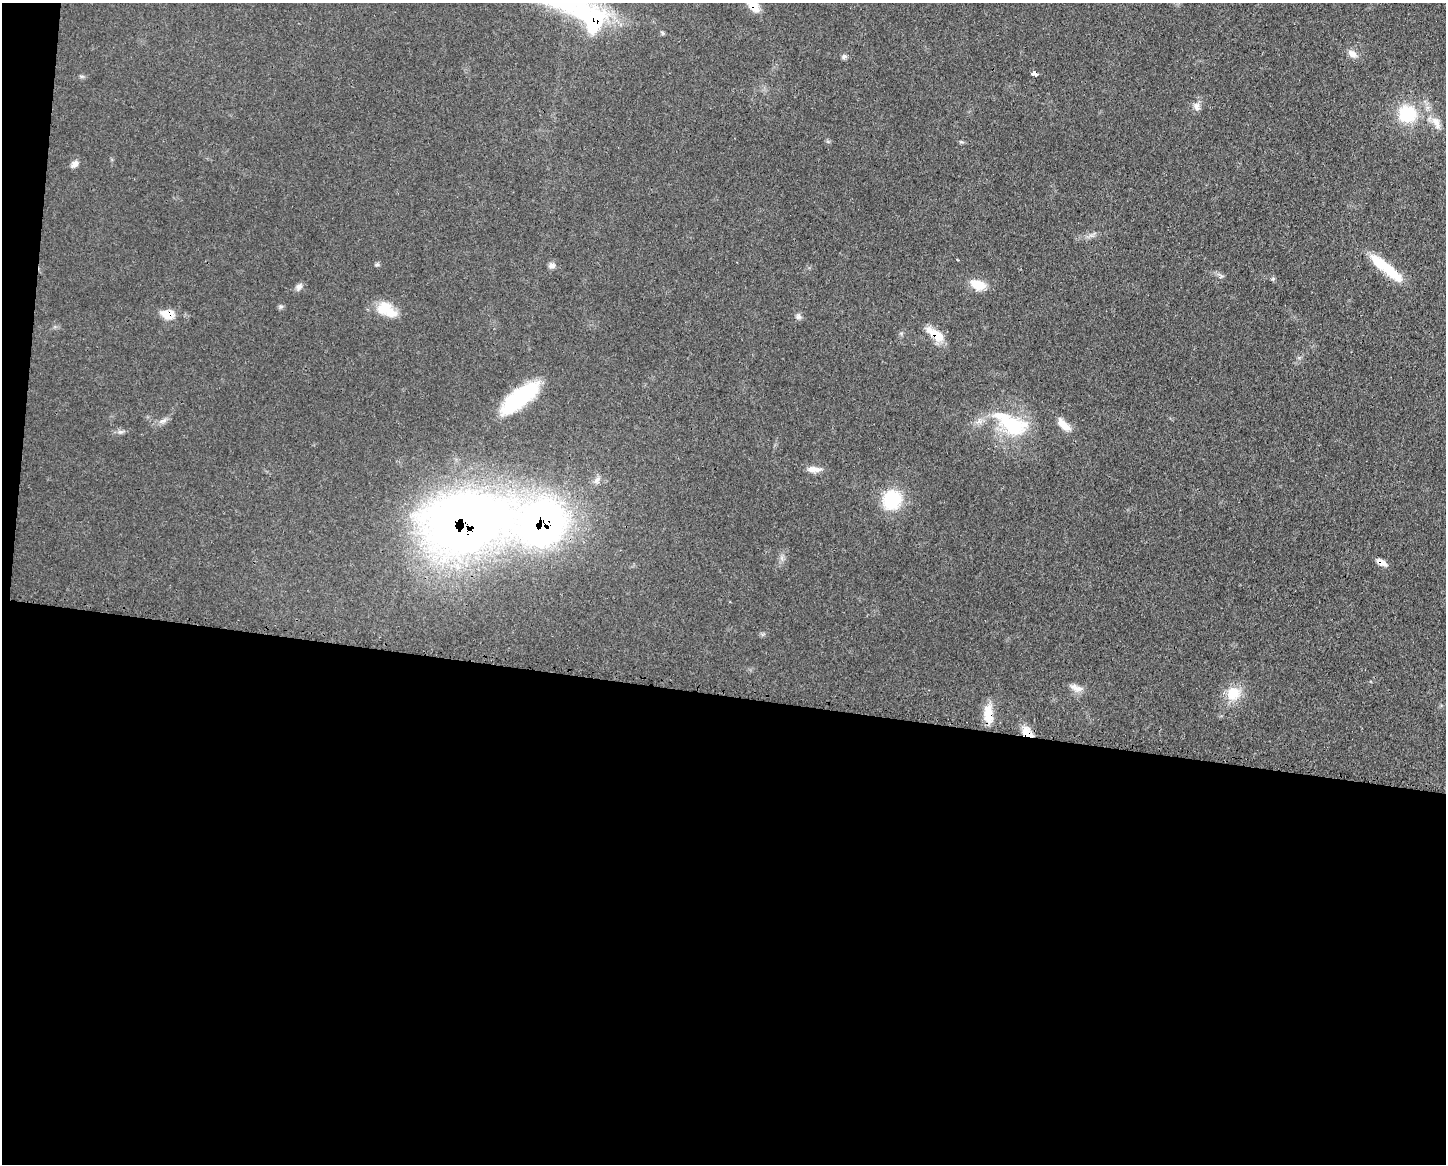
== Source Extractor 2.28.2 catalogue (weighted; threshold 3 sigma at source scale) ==
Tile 10 of 3 x 4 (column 1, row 4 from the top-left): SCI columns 115-1558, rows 3-1164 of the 4669 x 4656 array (HDU 1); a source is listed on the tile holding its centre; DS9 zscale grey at full resolution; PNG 1448 x 1166 px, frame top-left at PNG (2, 3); no overlay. Shown black and unused: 42% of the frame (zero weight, under 3 of 4 exposures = <1% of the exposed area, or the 3 px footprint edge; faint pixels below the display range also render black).
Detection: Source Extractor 2.28.2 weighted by HDU 2 'WHT'; one run over the whole footprint, this tile lists its part. Background 0.0609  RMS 0.0043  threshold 0.0192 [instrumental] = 3 sigma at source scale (4.5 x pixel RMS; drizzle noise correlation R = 1.50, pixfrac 1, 0.05/0.05 arcsec/px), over >= 5 px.
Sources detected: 37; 1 inside a brighter object's white glare — not listed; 1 inside a brighter listed object's ellipse — not listed separately; the other 35 listed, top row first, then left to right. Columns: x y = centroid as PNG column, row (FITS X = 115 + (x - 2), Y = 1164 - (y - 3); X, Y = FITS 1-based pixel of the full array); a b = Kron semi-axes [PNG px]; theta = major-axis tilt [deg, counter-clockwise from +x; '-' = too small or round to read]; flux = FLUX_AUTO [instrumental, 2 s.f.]
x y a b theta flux
753 5 21 8 -50 7.7
592 19 46 31 -35 45
1352 54 14 8 -36 2.9
844 56 8 6 12 1.1
1035 74 4 3 - 24
1197 107 13 8 -83 2.3
1407 114 25 23 -39 20
1436 123 21 9 -62 4.6
75 164 11 7 53 2.1
377 265 7 4 18 0.65
552 265 8 7 - 1.9
1386 268 46 10 -40 17
978 285 18 10 -20 7.7
299 287 10 8 40 1.8
281 306 7 4 0 0.81
384 308 20 18 -2 9.4
168 314 17 11 -5 6.2
798 317 8 7 - 1.3
935 334 24 9 -35 8.4
520 398 44 15 38 36
162 421 15 5 24 2
1064 425 21 9 -44 5.6
1014 426 39 24 4 26
120 432 7 4 -18 0.98
814 469 18 7 -3 3.6
597 480 12 6 49 1.9
892 500 25 22 56 19
542 523 48 42 19 200
465 524 70 46 11 460
782 558 7 4 -72 1.1
1382 562 13 6 -31 3
1076 688 19 8 -20 3
1233 694 19 18 - 9.6
988 715 24 10 -85 8.5
1027 732 16 9 -50 5.6
Overlapping masked pixels (flux is a lower limit): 10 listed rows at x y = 753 5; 592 19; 1386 268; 168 314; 935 334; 542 523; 465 524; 1382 562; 988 715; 1027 732
Isophote crosses this tile's border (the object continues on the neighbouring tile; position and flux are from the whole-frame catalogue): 2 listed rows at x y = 753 5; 592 19